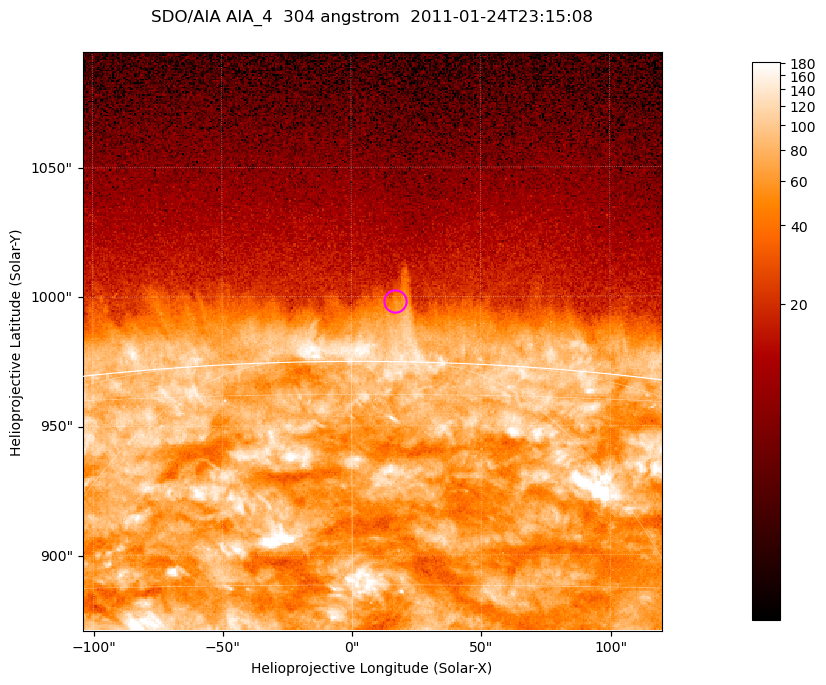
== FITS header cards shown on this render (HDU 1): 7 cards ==
TELESCOP= 'SDO/AIA '           / For AIA: SDO/AIA
INSTRUME= 'AIA_4   '           / For AIA: AIA_ATA1, AIA_ATA2, AIA_ATA3 or AIA_AT
WAVELNTH=                  304 / [angstrom] Wavelength
WAVEUNIT= 'angstrom'           / Wavelength unit: angstrom
DATE-OBS= '2011-01-24T23:15:08.124' / [ISO] Date when observation started; ISO 8
CTYPE1  = 'HPLN-TAN'           / CTYPE1; Typically HPLN
CTYPE2  = 'HPLT-TAN'           / CTYPE2; Typically HPLT

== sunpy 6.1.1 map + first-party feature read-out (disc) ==
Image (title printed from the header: SDO/AIA AIA_4  304 angstrom  2011-01-24T23:15:08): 373 x 373 px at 0.6 arcsec/px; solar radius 975 arcsec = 1624 px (partial field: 0.8% of the solar disc is inside the frame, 46% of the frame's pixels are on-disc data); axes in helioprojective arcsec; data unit not stated in the header (colour bar unlabelled)
Orientation: roll -0.132 deg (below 1 deg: not rotated)
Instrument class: DISC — disc imager (sunpy class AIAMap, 304 A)
Bright regions (active regions / flare kernels): reference = the on-disc median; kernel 3 px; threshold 5 sigma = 131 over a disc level ~71.3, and >= 1.15x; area >= 139 px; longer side >= 4 px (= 2.4 arcsec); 0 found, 0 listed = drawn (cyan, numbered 1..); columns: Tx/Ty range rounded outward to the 2 arcsec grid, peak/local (2 s.f.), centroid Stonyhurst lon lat
Off-limb structures (1.02-1.3 R_sun): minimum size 69 px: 3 found; the strongest spans PA ~0 deg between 1.02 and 1.04 R_sun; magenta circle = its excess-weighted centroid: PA ~0 deg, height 1.02 R_sun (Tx ~16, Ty ~998 arcsec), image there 2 x the reference